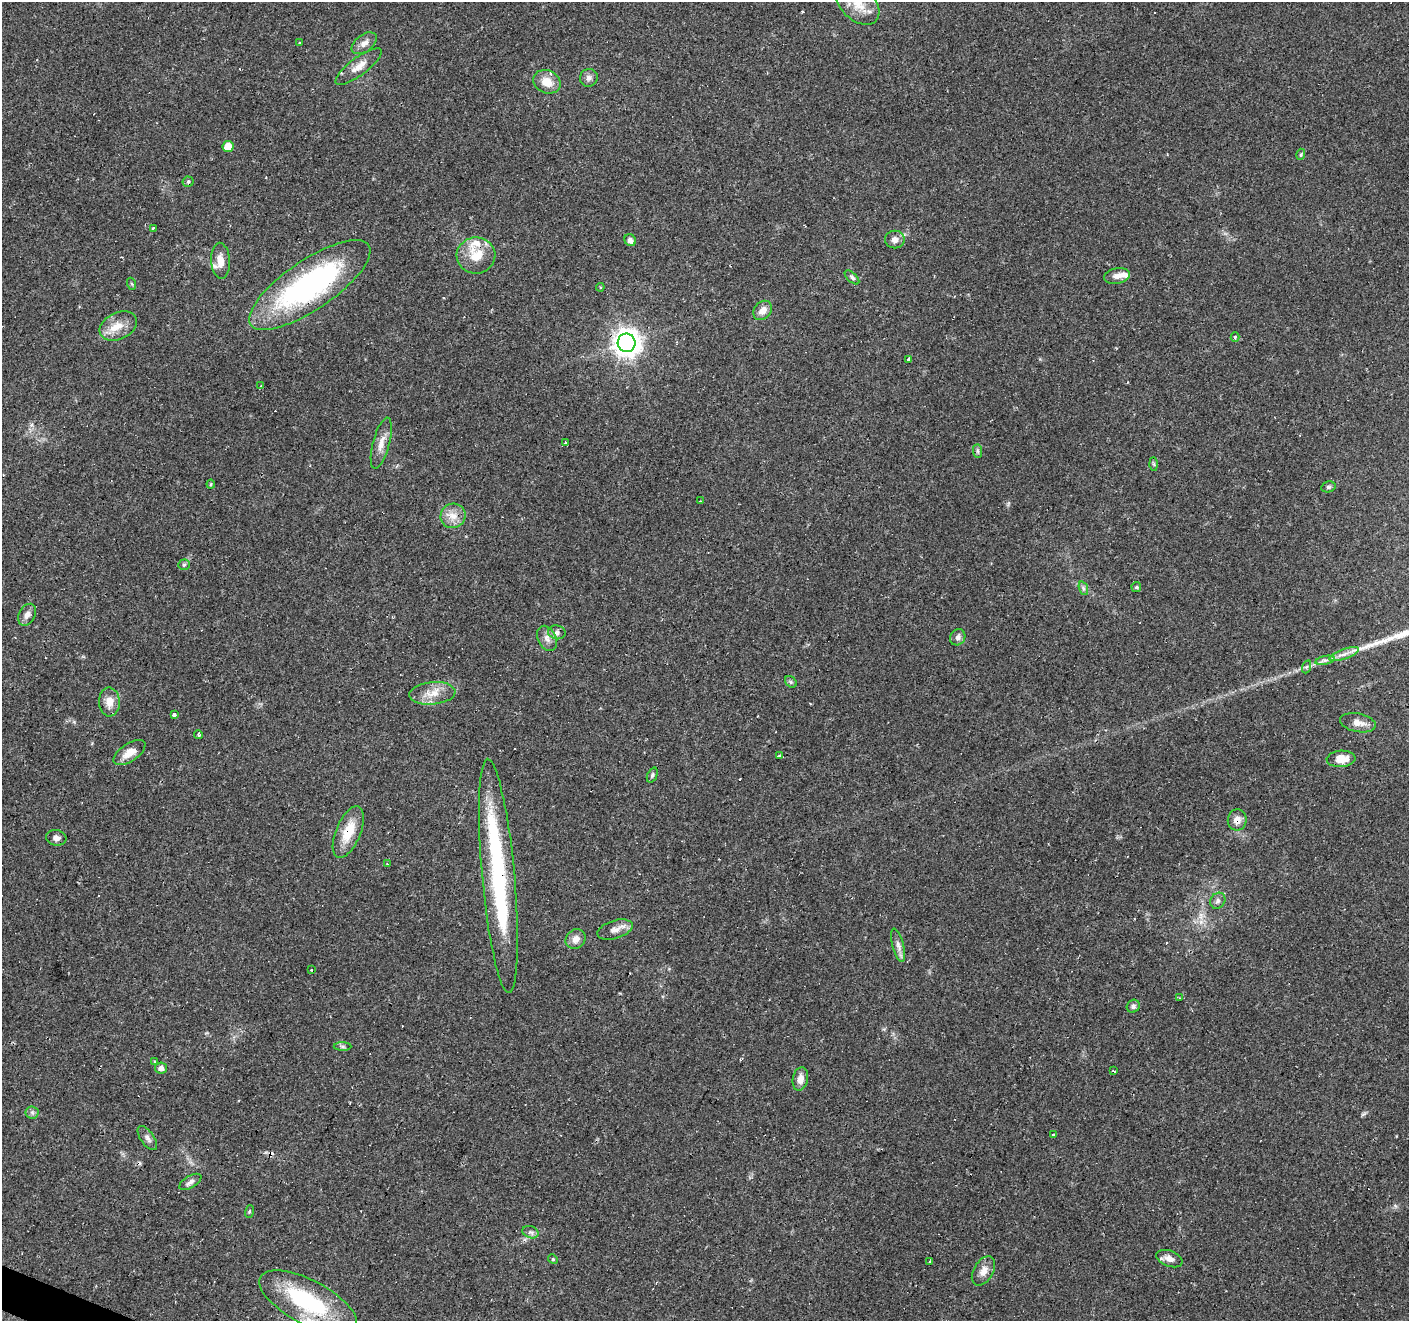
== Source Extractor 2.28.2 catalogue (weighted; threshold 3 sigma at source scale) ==
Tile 7 of 4 x 4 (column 3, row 2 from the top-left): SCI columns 2814-4220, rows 2844-4162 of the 5631 x 5751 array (HDU 1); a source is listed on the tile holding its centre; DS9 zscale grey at full resolution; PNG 1411 x 1323 px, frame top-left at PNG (2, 2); each listed source drawn as its Kron ellipse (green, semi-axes under 4 px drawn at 4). Shown black and unused: <1% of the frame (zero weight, under 2 of 3 exposures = <1% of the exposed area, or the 3 px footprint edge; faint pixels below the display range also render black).
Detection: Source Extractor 2.28.2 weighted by HDU 2 'WHT'; one run over the whole footprint, this tile lists its part. Background 0.0879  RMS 0.0051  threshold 0.0228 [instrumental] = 3 sigma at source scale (4.5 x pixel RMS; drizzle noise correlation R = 1.50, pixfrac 1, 0.0396/0.0396 arcsec/px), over >= 5 px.
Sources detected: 97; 3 inside a brighter object's white glare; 11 cosmic-ray / hot-pixel residue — neither listed nor drawn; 2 inside a brighter listed object's ellipse — not listed separately; the other 81 listed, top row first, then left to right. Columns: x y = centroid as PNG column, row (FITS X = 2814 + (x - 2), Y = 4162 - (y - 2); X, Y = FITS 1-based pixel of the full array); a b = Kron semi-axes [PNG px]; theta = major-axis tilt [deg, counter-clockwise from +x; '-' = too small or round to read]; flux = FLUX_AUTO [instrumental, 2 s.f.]
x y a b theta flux
858 3 25 17 -45 12
300 43 3 3 - 0.52
364 43 14 8 37 3.3
359 67 28 9 37 5.8
589 78 9 9 - 2.2
547 82 14 11 -25 7.6
228 147 5 5 - 7.1
1301 154 5 3 - 0.71
188 182 5 5 - 0.81
153 228 3 3 - 0.8
630 240 6 5 - 2.7
895 240 10 9 - 3
476 255 19 18 - 12
221 261 18 9 -86 6.1
1117 276 13 7 10 3.2
852 277 9 4 -44 1.1
132 284 6 4 -70 0.63
310 285 71 24 34 110
600 287 4 4 - 0.69
763 310 10 8 49 4.1
118 326 20 13 26 7.9
1235 337 5 4 - 1.1
626 343 9 9 - 540
909 359 3 3 - 12
261 386 4 3 - 2.4
565 442 3 3 - 1.7
381 443 26 8 75 5.5
977 451 7 4 -89 1.1
1154 464 6 4 -88 0.76
211 484 4 4 - 0.53
1328 487 7 5 13 0.9
700 501 2 2 - 0.36
453 516 13 12 - 5.5
184 565 6 5 - 0.82
1136 587 5 5 - 0.86
1083 588 7 4 -71 1.1
27 615 12 8 61 2.9
557 632 9 7 -9 1.9
958 637 8 7 - 1.8
547 638 13 9 -65 3.3
1344 654 15 5 20 3.1
1325 660 10 4 12 1.8
1306 667 7 4 70 0.82
791 682 6 5 - 0.94
432 693 23 11 5 7.5
109 702 14 10 -88 5.6
174 715 3 3 - 3.3
1358 723 18 9 -10 4.9
198 735 4 3 - 1.9
129 753 18 9 34 5.9
780 755 3 3 - 28
1341 759 14 8 4 7.5
652 775 8 5 67 1
1237 820 10 9 - 4.3
348 832 27 12 67 13
56 838 10 8 -12 2.3
387 864 4 2 - 0.53
498 876 117 16 -85 69
1218 901 8 7 - 1.8
615 930 18 9 17 3.9
576 939 10 9 - 3.4
898 945 17 5 -75 2.8
312 970 3 3 - 0.86
1179 998 3 2 - 0.36
1133 1006 7 6 - 1.5
343 1046 9 4 -1 1.1
154 1062 3 3 - 1.2
161 1068 6 5 - 2.7
1113 1071 3 2 - 0.64
800 1079 12 7 78 3.8
32 1112 6 6 - 1.3
1053 1135 3 2 - 1.6
147 1138 14 6 -55 2.2
190 1182 12 6 31 1.9
249 1212 6 3 71 0.58
531 1232 8 6 -19 1.5
553 1259 5 4 - 0.6
1169 1259 13 7 -22 3.7
929 1262 4 3 - 1.2
983 1271 16 9 60 4.4
308 1302 54 22 -28 50
Overlapping masked pixels (flux is a lower limit): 4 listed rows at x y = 626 343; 1237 820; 348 832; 498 876
Isophote crosses this tile's border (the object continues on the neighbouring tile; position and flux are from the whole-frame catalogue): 1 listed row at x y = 858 3